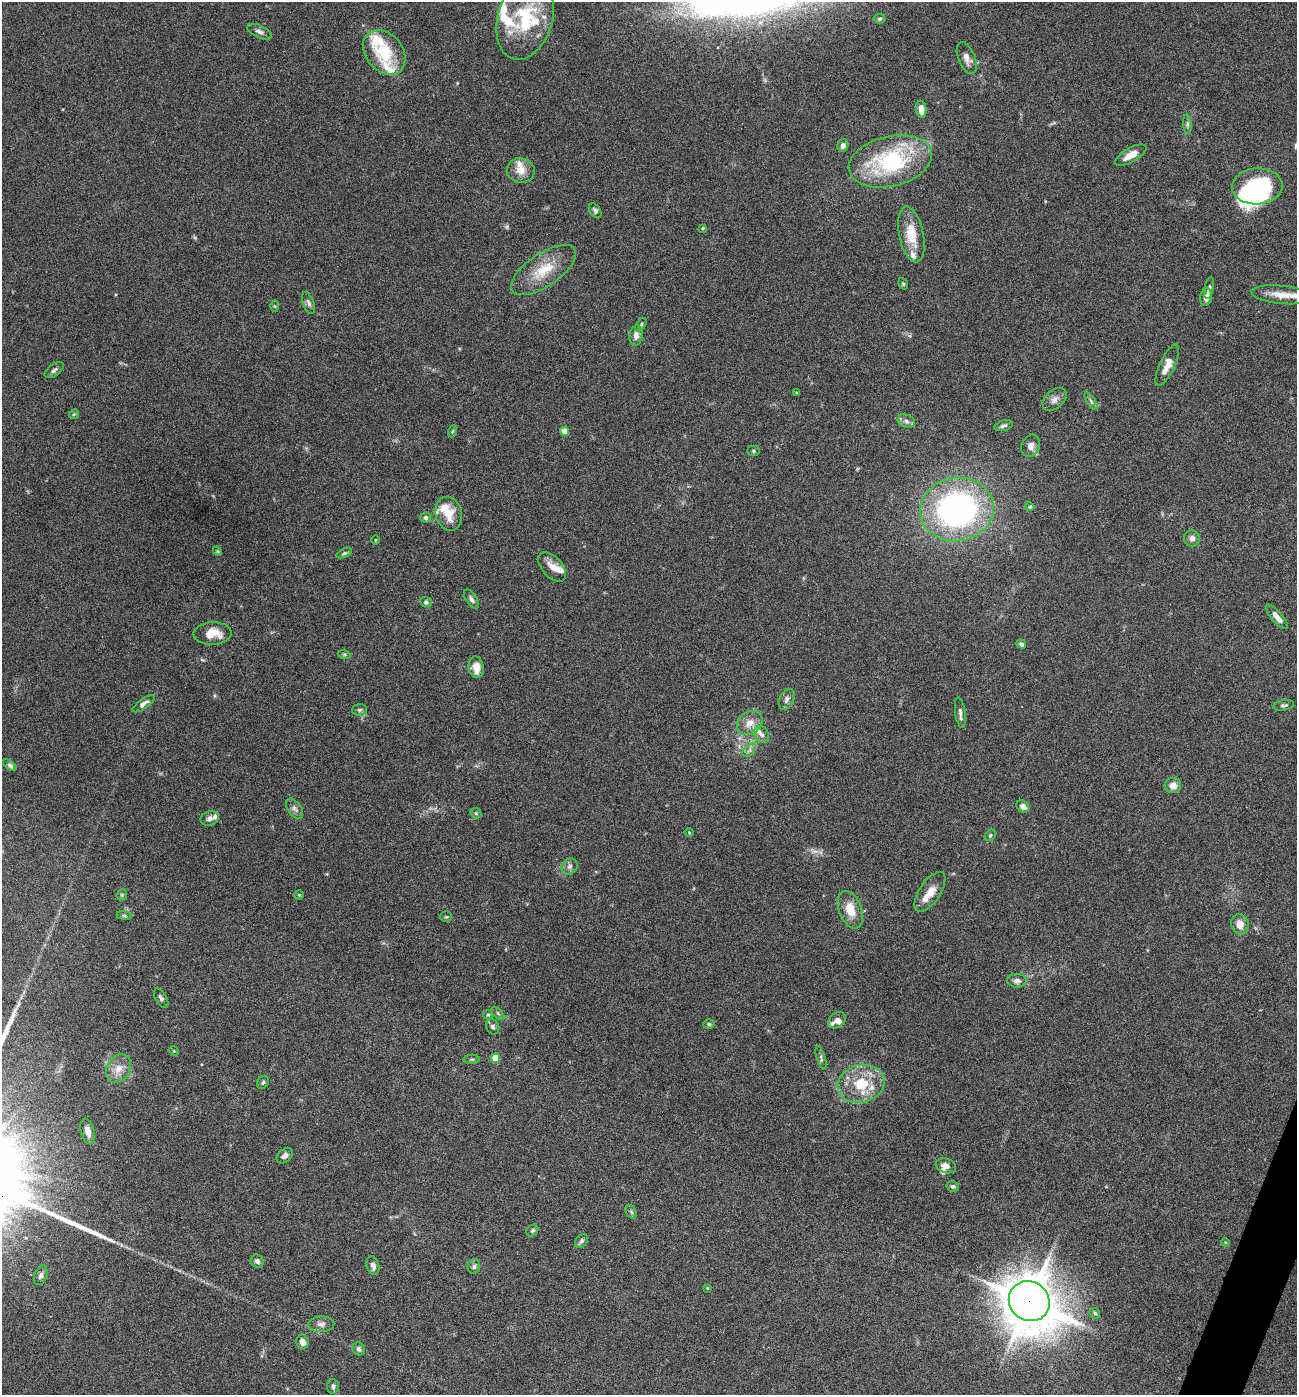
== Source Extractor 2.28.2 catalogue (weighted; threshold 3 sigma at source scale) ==
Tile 6 of 4 x 4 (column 2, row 2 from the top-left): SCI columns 1567-2861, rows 2789-4181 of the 5587 x 5578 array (HDU 1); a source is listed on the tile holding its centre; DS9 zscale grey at full resolution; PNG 1299 x 1397 px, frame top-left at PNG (2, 2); each listed source drawn as its Kron ellipse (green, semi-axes under 4 px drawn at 4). Shown black and unused: <1% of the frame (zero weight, under 4 of 8 exposures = <1% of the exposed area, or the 3 px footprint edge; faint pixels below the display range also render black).
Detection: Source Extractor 2.28.2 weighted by HDU 2 'WHT'; one run over the whole footprint, this tile lists its part. Background 0.0936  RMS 0.0046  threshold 0.0187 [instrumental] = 3 sigma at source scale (4.09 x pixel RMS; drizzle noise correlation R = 1.36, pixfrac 0.8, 0.05/0.05 arcsec/px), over >= 5 px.
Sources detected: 135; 2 too faint to see at this stretch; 2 inside a brighter object's white glare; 1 long thin detection or spike segment (spike, bleed or trail) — neither listed nor drawn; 21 inside a brighter listed object's ellipse — not listed separately; the other 109 listed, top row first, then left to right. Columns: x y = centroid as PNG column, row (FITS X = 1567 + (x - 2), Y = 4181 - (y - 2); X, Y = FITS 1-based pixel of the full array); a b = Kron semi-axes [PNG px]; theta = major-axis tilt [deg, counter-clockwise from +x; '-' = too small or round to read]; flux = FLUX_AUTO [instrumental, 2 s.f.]
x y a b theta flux
525 18 42 27 74 29
880 19 6 4 4 0.62
260 32 13 6 -24 1.9
384 52 25 18 -50 19
967 58 17 8 -68 2.9
921 109 9 5 -83 4
1187 124 10 4 -86 0.87
843 145 7 5 76 1.5
1131 155 17 7 30 4.8
890 161 42 25 13 47
521 170 14 12 -8 4.8
1257 186 25 18 2 43
595 211 8 5 -56 1.1
703 228 4 3 - 0.39
911 234 28 12 -78 11
543 270 38 16 34 14
903 284 6 4 -69 0.56
1209 288 11 4 79 1.1
1282 295 30 9 -6 6.2
1206 297 9 5 82 2.4
308 303 12 5 -69 1.3
275 306 5 3 - 0.38
641 325 8 4 53 0.8
636 336 10 6 82 2.3
1167 365 22 7 65 5.4
54 370 11 6 37 1.3
796 393 4 3 - 0.29
1055 399 14 9 43 2.8
1091 401 10 4 -58 1
74 414 5 4 - 0.5
906 421 9 6 -18 1.7
1003 426 9 5 17 1.2
453 431 6 4 70 0.51
565 431 4 4 - 8
1031 446 11 9 68 3.1
754 451 6 5 - 0.67
1030 507 5 4 - 0.68
957 509 37 31 10 120
449 514 17 13 -75 8.1
426 518 5 5 - 1.5
1192 538 8 8 - 2.2
375 540 5 3 - 0.34
217 551 5 3 - 0.43
344 553 8 4 24 0.72
552 567 17 10 -49 3.9
471 599 11 5 -57 1.4
426 602 6 5 - 0.86
1277 617 15 5 -49 3
213 634 19 11 4 8.4
1021 644 5 4 - 0.96
344 654 6 4 -18 0.65
476 667 11 7 -82 5.1
787 699 11 7 65 1.8
144 704 13 5 36 1.8
1284 705 10 5 9 1
359 710 7 6 - 1
960 713 15 5 -82 1.5
750 723 14 10 39 4.4
762 735 9 7 -60 1.6
749 750 8 5 45 1.3
10 765 8 4 -38 1.1
1173 785 8 7 - 3.1
1023 806 7 5 -37 2
294 809 11 6 -53 1.6
476 813 6 5 - 0.58
210 818 9 7 18 1.8
689 832 5 3 - 0.37
990 835 6 5 - 0.68
570 866 8 7 - 1.5
930 892 23 10 56 5.7
122 895 6 5 - 0.6
299 895 4 4 - 0.4
850 910 19 11 -69 7.5
124 916 7 4 -8 0.66
446 917 6 5 - 0.56
1240 924 10 8 -69 4.1
1017 981 10 7 1 1.8
161 998 11 5 -61 1.3
498 1013 8 3 -45 0.57
488 1015 5 4 - 0.55
837 1020 10 7 36 2
709 1024 6 5 - 0.62
493 1027 8 6 -66 1.2
174 1051 5 3 - 0.37
495 1058 5 5 - 12
821 1058 12 4 -73 0.98
472 1059 8 4 0 0.61
118 1069 15 11 61 4.8
263 1082 7 5 58 0.82
861 1084 24 18 15 15
88 1131 13 6 -75 2.9
285 1156 9 6 41 1.7
946 1166 10 7 -19 2.4
953 1186 6 5 - 0.98
631 1212 7 5 -60 0.82
532 1231 6 5 - 0.82
581 1241 8 5 50 1.1
1225 1242 4 3 - 0.32
257 1261 7 6 - 1.4
373 1266 9 6 -73 1.8
474 1267 7 6 - 1.1
41 1275 10 6 69 1.4
707 1288 4 4 - 0.36
1029 1301 21 19 -38 1500
1095 1313 6 4 -45 0.7
321 1324 13 8 2 2.2
303 1342 7 6 - 2.8
359 1349 7 6 - 1.2
333 1386 7 6 - 1.2
Overlapping masked pixels (flux is a lower limit): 1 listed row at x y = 1029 1301